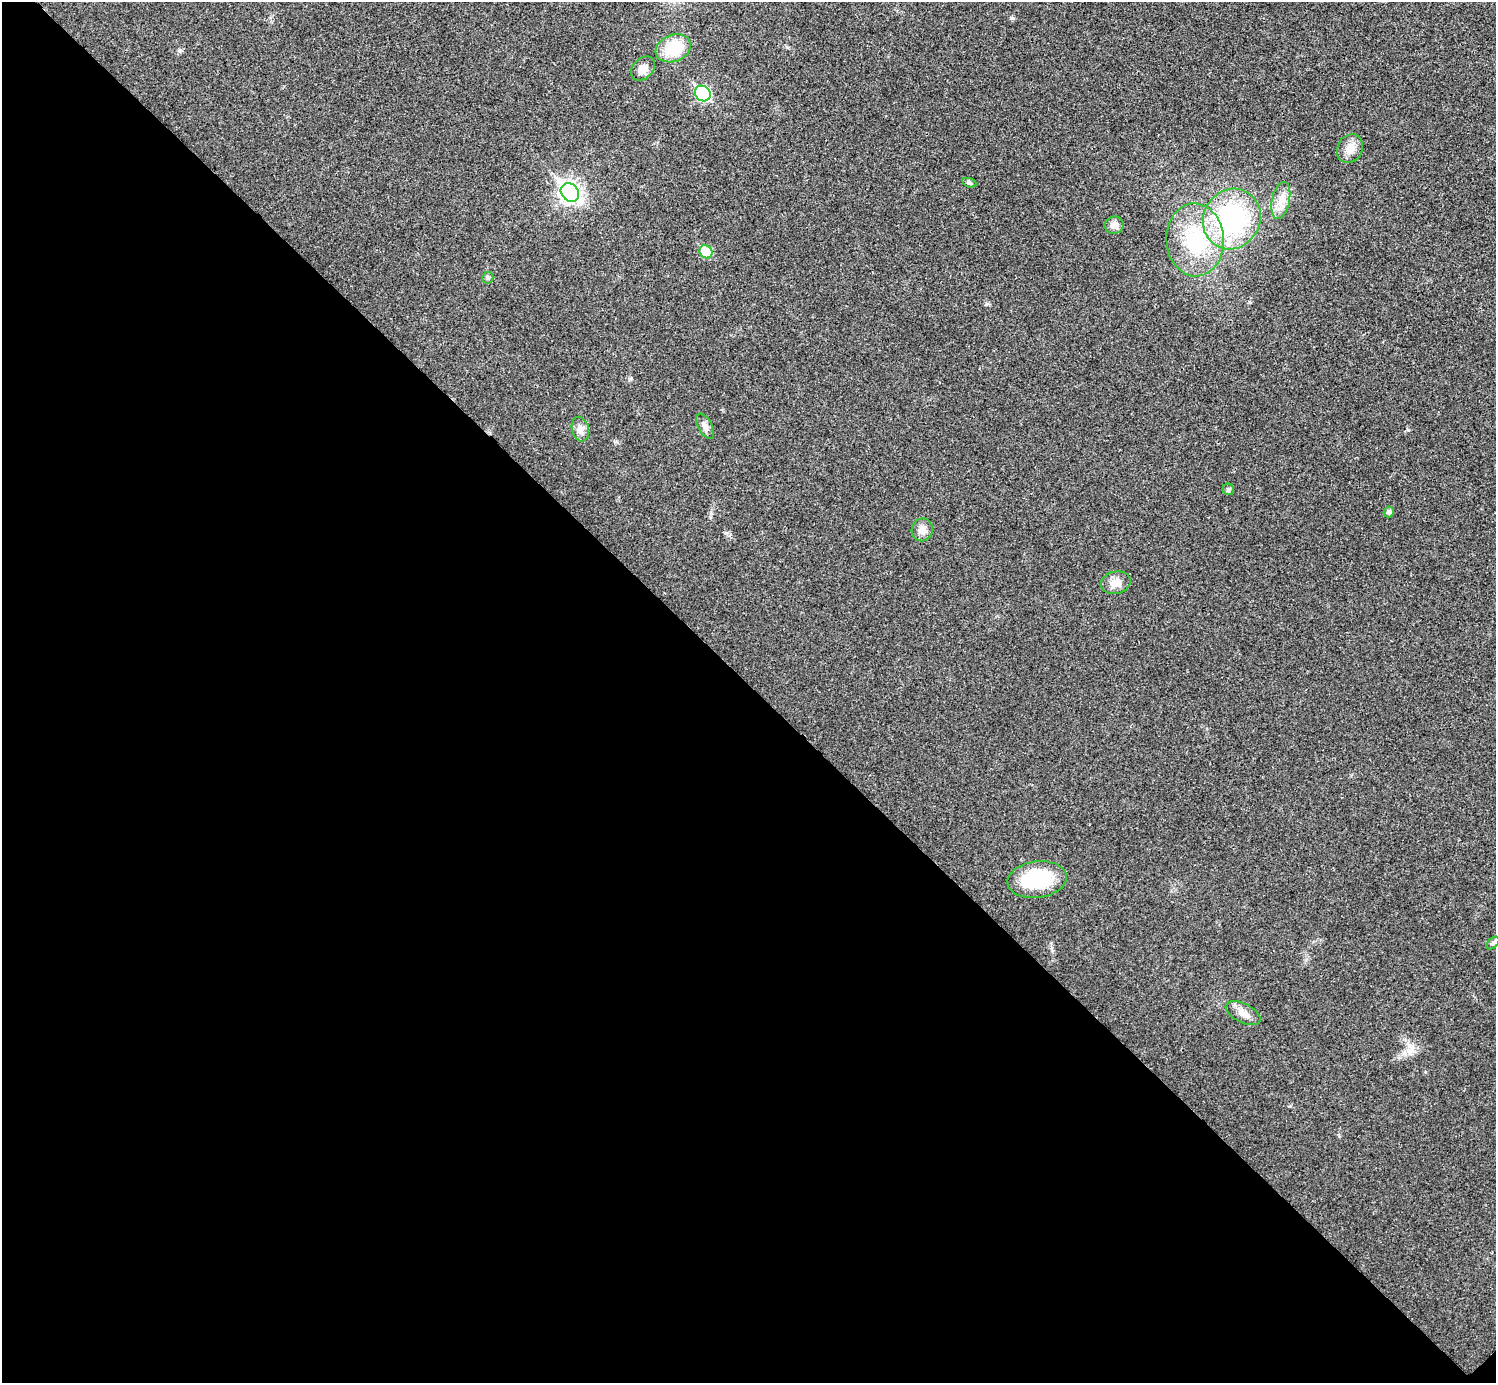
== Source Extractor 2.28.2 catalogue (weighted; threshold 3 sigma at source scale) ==
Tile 14 of 4 x 4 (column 2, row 4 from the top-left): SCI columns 1498-2991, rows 160-1540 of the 5985 x 5985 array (HDU 1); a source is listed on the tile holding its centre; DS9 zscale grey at full resolution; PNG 1498 x 1385 px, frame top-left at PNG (2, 2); each listed source drawn as its Kron ellipse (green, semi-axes under 4 px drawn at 4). Shown black and unused: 51% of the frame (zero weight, under 3 of 4 exposures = <1% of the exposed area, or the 3 px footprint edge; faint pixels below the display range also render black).
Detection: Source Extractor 2.28.2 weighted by HDU 2 'WHT'; one run over the whole footprint, this tile lists its part. Background 0.0219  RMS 0.0054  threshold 0.0245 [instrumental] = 3 sigma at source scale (4.5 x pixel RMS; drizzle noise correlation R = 1.50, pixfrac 1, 0.05/0.05 arcsec/px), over >= 5 px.
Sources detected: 21; all 21 listed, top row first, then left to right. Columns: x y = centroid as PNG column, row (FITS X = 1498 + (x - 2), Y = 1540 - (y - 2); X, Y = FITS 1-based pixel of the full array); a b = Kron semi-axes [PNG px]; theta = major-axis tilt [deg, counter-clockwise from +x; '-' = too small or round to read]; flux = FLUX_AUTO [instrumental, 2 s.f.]
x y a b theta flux
673 48 18 13 22 20
643 68 14 10 44 4.8
703 93 8 7 - 71
1350 148 15 12 62 5.5
969 183 7 4 -19 0.96
570 192 10 8 -47 270
1281 200 19 9 78 6.2
1232 219 31 28 60 76
1114 225 9 8 - 3.5
1195 240 36 28 -87 43
706 252 7 6 - 18
488 278 6 5 - 0.92
705 426 14 7 -60 2.6
580 429 12 8 -75 3.3
1228 489 6 5 - 1.1
1389 512 5 5 - 1.6
922 530 11 10 - 4.5
1116 583 15 11 13 5.7
1037 880 30 18 7 34
1493 943 7 4 45 1.1
1243 1013 19 9 -26 5.1
Unlisted compact peaks at least as high as the median listed source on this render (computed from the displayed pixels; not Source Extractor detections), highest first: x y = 1011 18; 1408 430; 180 50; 986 304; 1412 1046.